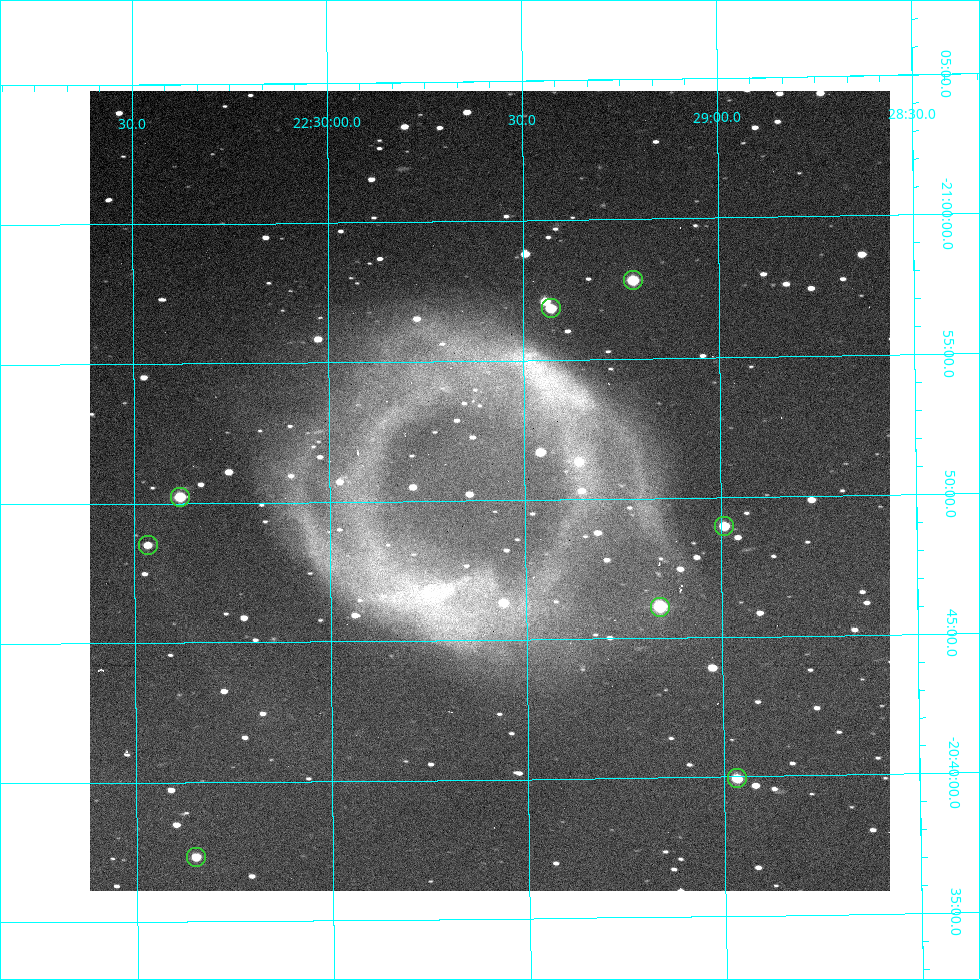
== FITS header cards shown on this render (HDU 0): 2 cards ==
NAXIS1  =                 800  / length of data axis 1
NAXIS2  =                 800  / length of data axis 2

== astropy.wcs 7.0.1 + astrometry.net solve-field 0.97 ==
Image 800 x 800 px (HDU 0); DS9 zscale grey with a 90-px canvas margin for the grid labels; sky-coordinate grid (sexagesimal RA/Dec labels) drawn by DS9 from the SOLVED WCS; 8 Tycho-2 reference stars matched to detected sources circled (green)
Header WCS: none
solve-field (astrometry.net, Tycho-2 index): SOLVED blind (the file carries no WCS)
Solved WCS: RA---TAN-SIP/DEC--TAN-SIP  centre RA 22:29:35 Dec -20:50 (337.40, -20.84 deg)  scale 2.15 arcsec/px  FOV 28.7' x 28.6'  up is -179 deg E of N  parity flipped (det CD > 0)
(file carries no celestial WCS; the grid is the blind solution)
Tycho-2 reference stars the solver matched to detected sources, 8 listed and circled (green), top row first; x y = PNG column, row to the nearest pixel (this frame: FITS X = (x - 90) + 1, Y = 800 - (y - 91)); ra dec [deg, ICRS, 3 dp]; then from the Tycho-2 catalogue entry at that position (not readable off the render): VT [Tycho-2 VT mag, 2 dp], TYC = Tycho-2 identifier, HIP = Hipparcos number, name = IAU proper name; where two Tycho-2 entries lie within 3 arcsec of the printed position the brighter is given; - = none
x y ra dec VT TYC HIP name
633 280 337.305 -20.964 10.48 6391-731-1 - -
551 308 337.357 -20.948 11.21 6391-1496-1 - -
180 497 337.596 -20.837 11.02 6391-1347-1 - -
724 526 337.248 -20.816 11.26 6391-967-1 - -
148 545 337.617 -20.809 11.81 6391-936-1 - -
660 607 337.289 -20.769 10.07 6391-1495-1 110989 -
737 778 337.241 -20.665 11.19 6391-860-1 - -
196 857 337.587 -20.622 11.61 6391-1471-1 - -